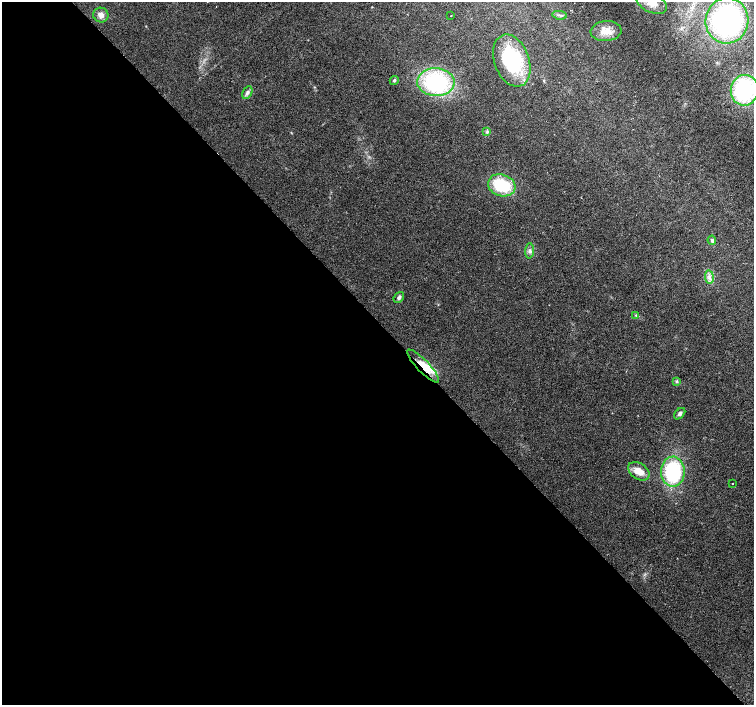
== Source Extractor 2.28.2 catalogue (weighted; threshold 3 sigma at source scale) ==
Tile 9 of 4 x 4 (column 1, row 3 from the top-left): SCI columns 5-1508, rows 1619-3024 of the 6018 x 5985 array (HDU 1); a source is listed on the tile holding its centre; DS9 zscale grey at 2 x 2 block average (1 PNG px = mean of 2 x 2 image px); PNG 756 x 707 px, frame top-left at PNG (2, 2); each listed source drawn as its Kron ellipse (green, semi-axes under 4 px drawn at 4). Shown black and unused: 54% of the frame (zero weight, under 2 of 3 exposures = <1% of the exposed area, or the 3 px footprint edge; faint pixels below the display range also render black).
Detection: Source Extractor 2.28.2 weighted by HDU 2 'WHT'; one run over the whole footprint, this tile lists its part. Background 0.024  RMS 0.0063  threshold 0.0282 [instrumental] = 3 sigma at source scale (4.5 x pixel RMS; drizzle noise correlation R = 1.50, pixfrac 1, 0.0396/0.0396 arcsec/px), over >= 5 px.
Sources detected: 25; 1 inside a brighter listed object's ellipse — not listed separately; the other 24 listed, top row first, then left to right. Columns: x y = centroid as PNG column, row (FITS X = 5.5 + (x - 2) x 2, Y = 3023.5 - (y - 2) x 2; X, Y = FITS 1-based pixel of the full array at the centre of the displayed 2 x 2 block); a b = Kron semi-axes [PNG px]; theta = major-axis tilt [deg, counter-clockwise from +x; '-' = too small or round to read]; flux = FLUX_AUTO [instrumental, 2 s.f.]
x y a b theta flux
652 3 16 9 -24 19
101 15 7 7 - 8.5
560 15 7 2 -8 2.4
451 16 2 2 - 1.8
727 21 23 21 81 280
606 31 15 10 5 17
512 61 27 17 -70 110
394 80 5 3 - 1.7
436 82 19 14 -2 150
744 90 15 13 81 150
247 93 7 4 61 4.2
487 132 4 4 - 2.1
502 185 14 11 -18 66
712 240 4 4 - 2.4
530 251 7 4 86 4.4
709 277 7 4 -82 5.2
399 297 6 4 50 3.9
636 315 3 2 - 1.3
423 366 22 6 -46 23
677 381 3 2 - 1.4
680 414 7 4 47 3.8
639 471 12 8 -34 17
673 472 15 12 -89 120
732 483 2 2 - 0.74
Overlapping masked pixels (flux is a lower limit): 1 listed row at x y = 423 366
Isophote crosses this tile's border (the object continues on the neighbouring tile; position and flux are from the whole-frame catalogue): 1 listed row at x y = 652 3